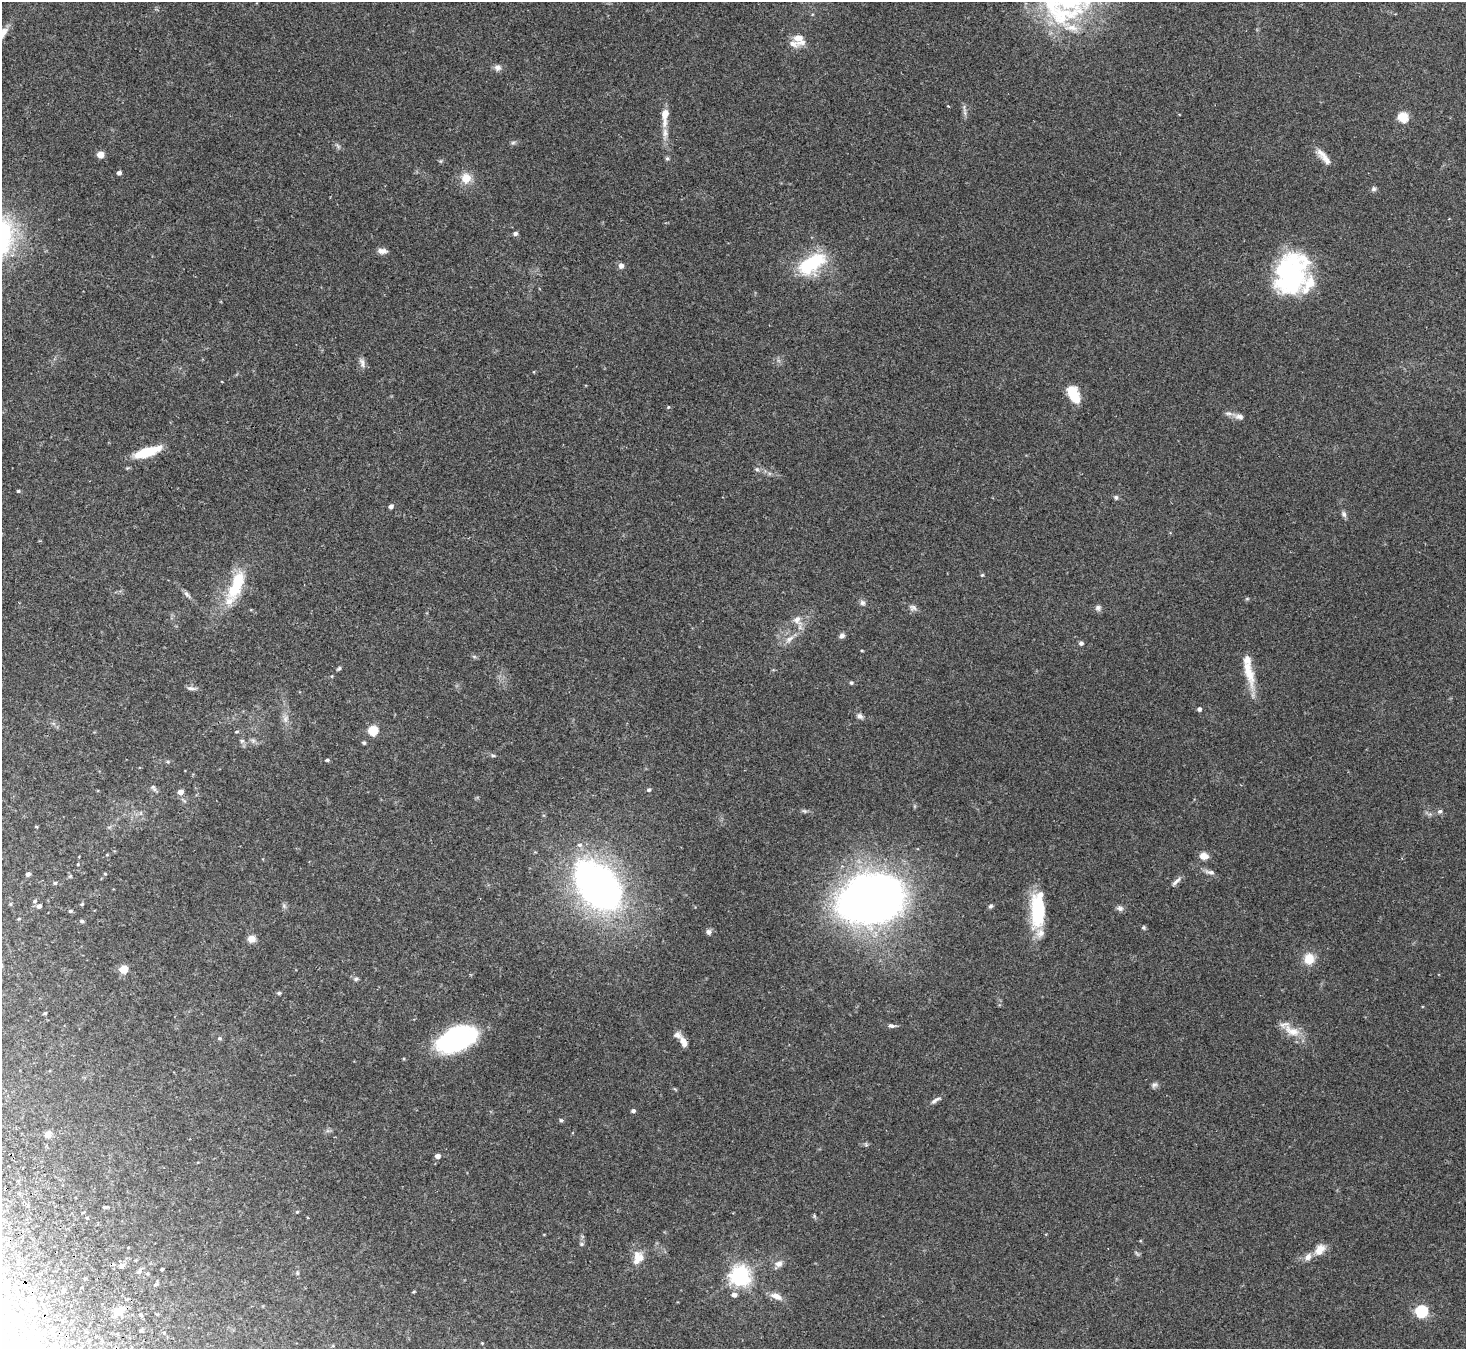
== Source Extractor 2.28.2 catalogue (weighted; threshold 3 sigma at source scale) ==
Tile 7 of 4 x 4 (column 3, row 2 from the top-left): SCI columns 2978-4441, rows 2892-4238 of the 5957 x 5919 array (HDU 1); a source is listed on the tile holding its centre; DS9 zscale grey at full resolution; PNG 1468 x 1351 px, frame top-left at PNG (2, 2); no overlay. Shown black and unused: <1% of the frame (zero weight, under 2 of 3 exposures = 3% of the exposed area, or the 3 px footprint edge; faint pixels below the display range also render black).
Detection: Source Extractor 2.28.2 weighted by HDU 2 'WHT'; one run over the whole footprint, this tile lists its part. Background 0.303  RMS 0.0093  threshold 0.0418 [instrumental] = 3 sigma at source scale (4.5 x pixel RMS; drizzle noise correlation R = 1.50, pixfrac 1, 0.05/0.05 arcsec/px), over >= 5 px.
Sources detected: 142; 3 inside a brighter object's white glare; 1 cosmic-ray / hot-pixel residue — not listed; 8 inside a brighter listed object's ellipse — not listed separately; the other 130 listed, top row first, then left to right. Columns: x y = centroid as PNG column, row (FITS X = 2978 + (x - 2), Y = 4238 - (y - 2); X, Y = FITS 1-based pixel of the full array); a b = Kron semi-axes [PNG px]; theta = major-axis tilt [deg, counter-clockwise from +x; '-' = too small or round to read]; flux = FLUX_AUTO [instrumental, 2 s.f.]
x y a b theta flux
2 34 23 7 56 8.5
799 38 12 11 - 9.6
497 68 10 9 - 3.7
948 106 3 3 - 0.69
964 108 14 3 -83 2.4
665 116 27 8 86 12
1403 117 6 6 - 45
513 143 7 4 2 1.5
338 146 8 4 -38 1.8
100 155 5 5 - 14
1324 157 27 7 -49 8.4
667 158 6 5 - 1.3
119 173 5 4 - 2.7
466 178 9 9 - 14
1374 189 7 6 - 1.9
515 233 6 5 - 2.1
382 251 12 6 -6 4.1
811 264 30 16 34 59
621 266 7 7 - 3.3
1293 275 41 34 89 130
362 362 10 7 -43 3.5
1073 394 19 10 -63 21
668 407 5 4 - 0.92
1239 417 12 8 -12 4
147 452 24 8 18 35
757 469 6 5 - 1.7
18 491 4 4 - 1
1116 497 6 6 - 1.8
391 506 5 4 - 2.8
1344 514 10 5 -74 2.4
982 575 4 4 - 1
236 584 42 15 68 40
187 594 13 5 -49 2.7
862 603 7 7 - 2.6
913 608 10 8 -11 3.2
1098 608 7 7 - 2.7
797 620 13 11 -67 7.2
842 635 7 6 - 2.6
789 639 15 7 34 5.7
1081 643 6 5 - 2
862 651 4 3 - 0.72
474 656 6 4 -20 1.3
339 668 7 4 41 1.4
1248 670 44 11 -75 20
851 683 5 5 - 1.5
191 688 14 4 -6 2.7
1199 709 5 5 - 2.5
860 716 9 6 -42 2.8
285 719 10 7 71 4.3
373 730 6 5 - 45
237 732 5 4 - 1.3
253 740 7 6 - 2.3
242 741 6 6 - 2.1
364 743 5 4 - 1.2
493 756 6 4 -1 1.2
327 760 5 4 - 1.3
154 789 8 5 -46 2.1
649 790 6 5 - 1.7
180 792 5 5 - 6.2
804 811 7 5 -20 1.6
1440 811 7 6 - 2
36 827 4 3 - 0.75
580 845 7 5 -13 2.4
107 855 4 3 - 0.7
1204 856 9 7 -12 7.7
78 864 3 3 - 0.81
1210 872 14 5 -10 3.3
28 874 5 4 - 2.5
105 874 5 3 - 0.68
70 876 5 4 - 1.1
1176 882 17 5 45 3.4
55 883 6 5 - 1.4
598 886 44 27 -46 500
870 898 51 35 15 640
35 901 6 4 27 1.4
82 904 5 4 - 1.1
39 906 5 4 - 3.3
284 906 7 4 -73 1.6
991 906 6 5 - 1.6
1120 908 9 7 -16 2.8
1038 910 41 15 89 51
70 911 5 4 - 1.5
19 919 5 3 - 0.8
82 921 6 4 -5 1.7
1144 927 6 5 - 1.3
709 932 7 6 - 2.6
251 939 8 7 - 6.6
1309 959 13 12 - 13
123 969 5 5 - 26
356 979 6 6 - 1.8
279 993 5 4 - 1.3
45 1013 4 4 - 1.1
891 1026 9 5 -11 2.6
1292 1031 28 12 -25 14
459 1037 41 22 16 92
219 1038 6 5 - 1.2
683 1042 16 7 -64 6.3
1154 1085 9 6 40 2.4
935 1100 15 5 31 3.2
633 1111 5 4 - 1.9
561 1120 5 4 - 1.4
48 1134 10 8 69 4
437 1156 5 4 - 4.6
105 1207 6 3 6 1.6
297 1212 5 4 - 0.99
581 1244 6 5 - 1.4
1320 1250 14 10 51 9.4
1137 1253 10 3 -50 1.3
638 1257 17 14 74 12
1308 1257 11 8 47 5.1
779 1264 12 8 45 5.2
122 1266 9 6 37 2.9
162 1269 3 3 - 1.1
139 1271 7 5 73 2.1
297 1273 5 5 - 1.1
740 1276 7 7 - 460
85 1278 5 3 - 0.82
6 1285 6 5 - 1.5
155 1285 6 3 20 1.2
63 1291 5 4 - 1.7
414 1292 4 3 - 0.88
734 1295 6 5 - 4.1
776 1296 15 8 -23 7.2
119 1311 16 8 38 8.8
1421 1311 6 6 - 99
141 1315 4 4 - 1.2
141 1330 4 4 - 1.1
163 1333 3 3 - 2.9
40 1336 6 5 - 3.4
482 1343 3 3 - 0.65
Isophote crosses this tile's border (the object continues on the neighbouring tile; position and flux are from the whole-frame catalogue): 1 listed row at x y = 2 34